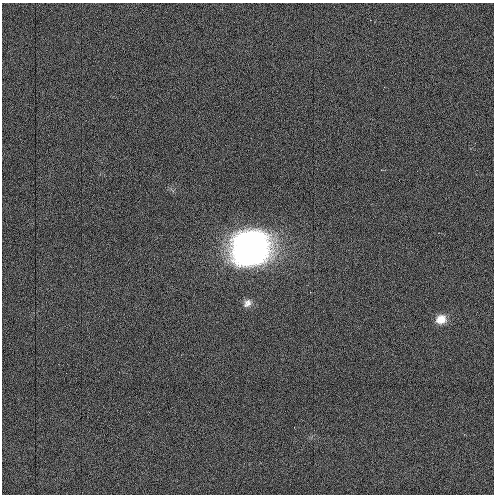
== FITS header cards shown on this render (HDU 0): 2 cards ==
NAXIS1  =                  492 / Axis length
NAXIS2  =                  492 / Axis length

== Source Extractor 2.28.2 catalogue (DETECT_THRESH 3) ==
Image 492 x 492 px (HDU 0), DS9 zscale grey, 1 PNG px = 1 image px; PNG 496 x 496 px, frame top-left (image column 1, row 492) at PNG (2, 3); no overlay
Background 6.26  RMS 3.5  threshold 10.5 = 3 sigma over >= 5 px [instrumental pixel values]
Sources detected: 3; all 3 listed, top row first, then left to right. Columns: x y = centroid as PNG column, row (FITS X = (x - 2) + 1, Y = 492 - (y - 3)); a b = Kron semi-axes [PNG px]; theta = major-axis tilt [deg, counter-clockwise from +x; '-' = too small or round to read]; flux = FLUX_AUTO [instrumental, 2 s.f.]
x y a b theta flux
250 248 36 33 29 73000
247 303 12 9 44 1400
441 319 11 9 21 2500